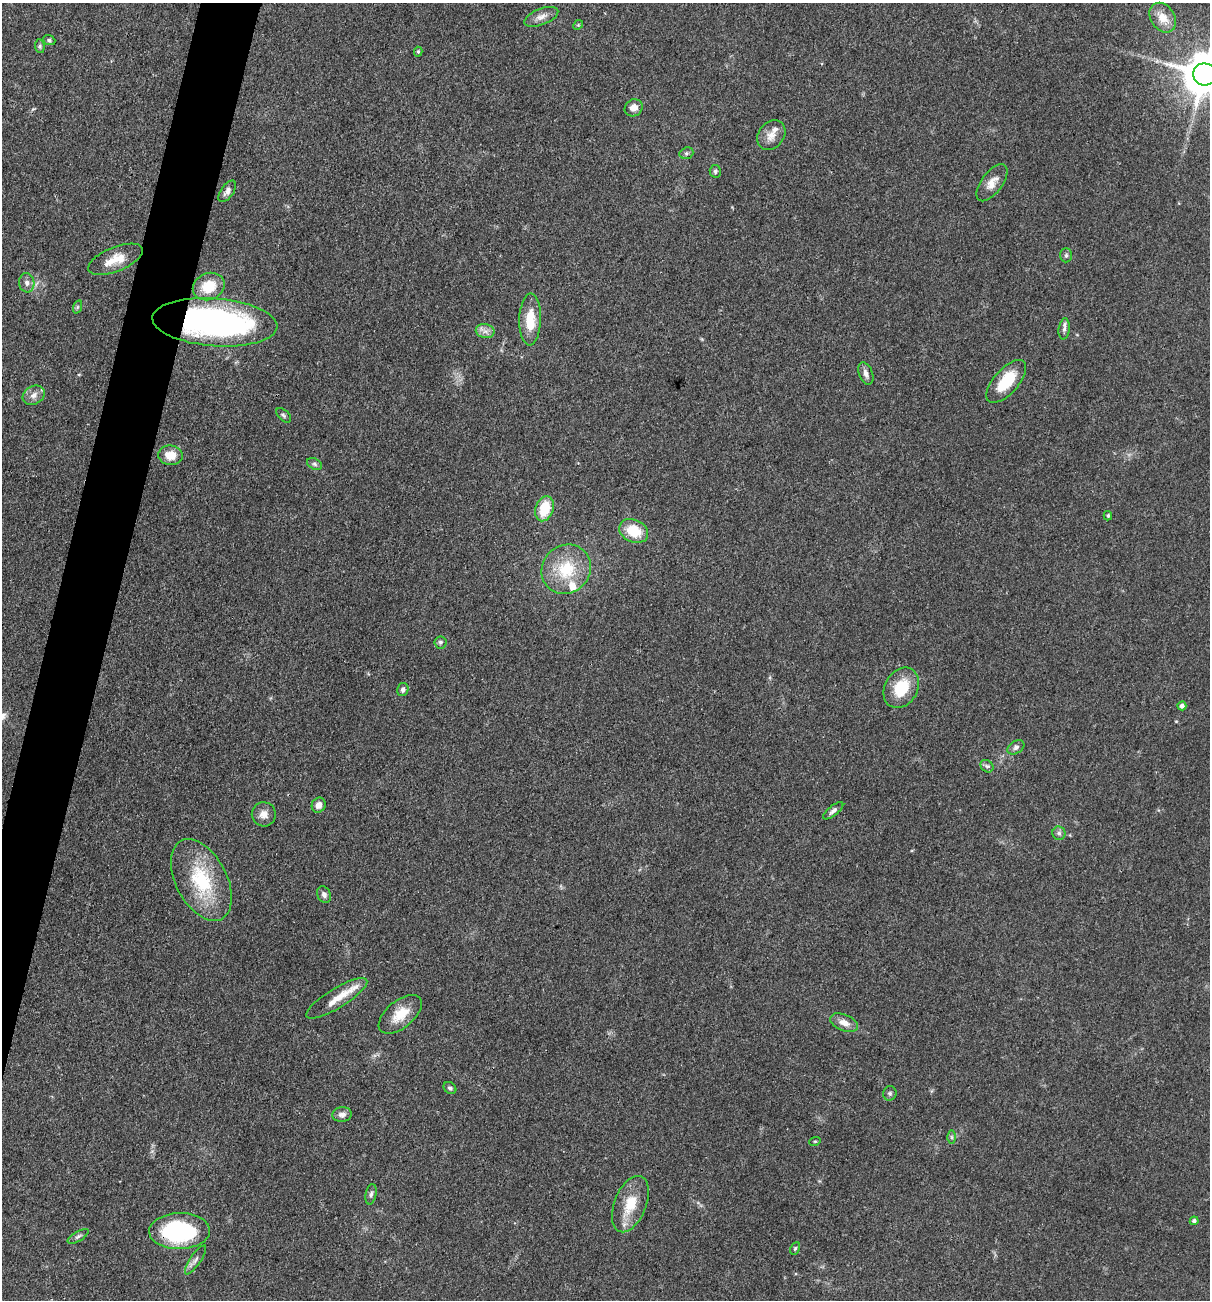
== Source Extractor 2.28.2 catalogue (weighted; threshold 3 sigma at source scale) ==
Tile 7 of 4 x 4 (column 3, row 2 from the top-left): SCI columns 2670-3877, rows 2598-3895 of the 5213 x 5194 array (HDU 1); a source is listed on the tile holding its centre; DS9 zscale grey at full resolution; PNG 1212 x 1302 px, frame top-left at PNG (2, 3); each listed source drawn as its Kron ellipse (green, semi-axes under 4 px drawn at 4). Shown black and unused: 4% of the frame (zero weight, under 3 of 4 exposures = <1% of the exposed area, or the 3 px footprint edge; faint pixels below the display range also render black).
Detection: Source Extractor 2.28.2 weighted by HDU 2 'WHT'; one run over the whole footprint, this tile lists its part. Background 0.0969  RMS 0.006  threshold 0.0271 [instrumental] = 3 sigma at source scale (4.5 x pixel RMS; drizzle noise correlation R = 1.50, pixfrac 1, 0.05/0.05 arcsec/px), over >= 5 px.
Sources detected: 63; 4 inside a brighter listed object's ellipse — not listed separately; the other 59 listed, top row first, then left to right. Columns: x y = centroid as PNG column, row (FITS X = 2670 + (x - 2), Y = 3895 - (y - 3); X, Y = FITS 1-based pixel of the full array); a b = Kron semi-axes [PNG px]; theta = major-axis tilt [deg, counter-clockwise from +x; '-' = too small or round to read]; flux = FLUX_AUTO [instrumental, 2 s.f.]
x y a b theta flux
541 17 18 8 21 4.6
1163 18 16 12 -56 8.7
578 25 5 4 - 0.75
49 40 6 5 - 1.3
40 46 7 5 -84 1
418 52 5 4 - 0.88
1205 74 12 11 - 2400
634 108 9 8 - 4.8
771 135 16 12 51 6.3
686 153 7 5 20 1.5
715 171 6 5 - 1.2
992 183 22 10 53 6.3
227 191 12 6 55 2.8
1066 255 7 6 - 1.4
115 259 29 12 22 11
27 283 9 7 -80 2.7
209 287 16 13 23 17
77 307 7 4 71 0.99
530 320 26 11 88 15
215 322 62 24 -4 200
1064 329 10 5 83 2.1
485 331 9 7 -11 3.1
866 373 11 7 -68 3.1
1006 381 26 12 49 21
34 395 11 9 29 4
284 415 9 5 -44 1.4
170 455 12 9 -6 9.6
314 464 8 5 -28 1.4
544 509 13 9 72 18
1108 516 5 4 - 1.1
634 531 15 11 -26 17
566 569 26 23 45 27
440 642 6 6 - 1.5
901 688 21 16 59 20
403 690 7 5 75 1.7
1182 706 4 4 - 2.2
1016 747 9 6 33 2.1
987 766 7 5 -42 1.4
319 805 8 6 61 3.9
833 811 12 5 38 2.2
264 814 12 12 - 4.8
1059 833 7 6 - 1.6
201 880 44 25 -63 40
324 895 8 6 -67 2.3
337 998 35 10 32 9.8
400 1014 26 13 39 13
844 1023 15 8 -22 5.1
450 1088 7 5 -40 1.4
890 1093 7 6 - 1.3
342 1115 10 7 7 2.9
952 1137 6 4 -90 1.1
815 1141 6 3 18 0.61
371 1194 10 5 78 1.8
630 1204 29 16 68 17
1194 1221 4 4 - 1.7
180 1231 30 18 1 70
78 1236 12 5 31 1.7
795 1248 6 4 62 0.92
195 1260 17 5 55 2.9
Overlapping masked pixels (flux is a lower limit): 2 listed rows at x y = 215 322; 180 1231
Isophote crosses this tile's border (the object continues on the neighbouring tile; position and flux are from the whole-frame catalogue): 1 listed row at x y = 1205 74